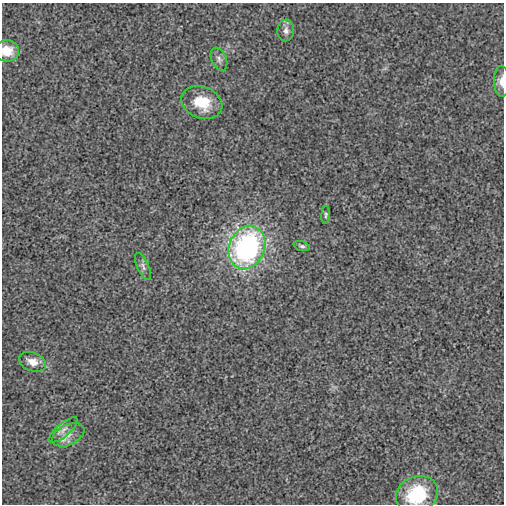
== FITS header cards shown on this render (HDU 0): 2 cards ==
NAXIS1  =                  502
NAXIS2  =                  502

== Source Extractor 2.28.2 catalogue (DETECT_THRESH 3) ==
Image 502 x 502 px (HDU 0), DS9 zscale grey, 1 PNG px = 1 image px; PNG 506 x 506 px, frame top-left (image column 1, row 502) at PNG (2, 3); each listed source drawn as its Kron ellipse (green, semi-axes under 4 px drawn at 4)
Background -1.09e-04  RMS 0.0027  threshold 0.00813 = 3 sigma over >= 5 px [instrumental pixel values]
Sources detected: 13; all 13 listed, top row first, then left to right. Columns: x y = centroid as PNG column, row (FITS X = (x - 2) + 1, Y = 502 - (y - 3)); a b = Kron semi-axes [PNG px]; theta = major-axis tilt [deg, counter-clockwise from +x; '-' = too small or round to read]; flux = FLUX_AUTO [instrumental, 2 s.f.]
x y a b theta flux
286 30 11 8 86 0.95
7 51 12 11 - 3.1
219 59 12 7 -66 0.8
502 81 15 7 -89 1.4
202 102 21 15 -20 5.4
326 215 9 4 86 0.33
302 246 8 5 -18 0.43
247 247 22 17 66 45
143 266 15 6 -66 0.77
32 362 14 9 -21 1.7
63 430 18 6 40 1.2
68 435 17 10 25 2
417 494 22 18 24 11
At the frame edge (FLAGS 8, measured only in part): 3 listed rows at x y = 7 51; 502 81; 417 494